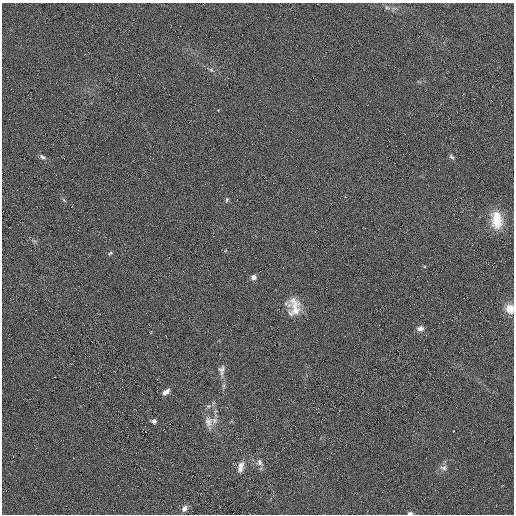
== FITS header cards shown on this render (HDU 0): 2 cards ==
NAXIS1  =                  512
NAXIS2  =                  512

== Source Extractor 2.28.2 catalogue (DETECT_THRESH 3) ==
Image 512 x 512 px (HDU 0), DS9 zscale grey, 1 PNG px = 1 image px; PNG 516 x 516 px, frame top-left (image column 1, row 512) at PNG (2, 3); no overlay
Background -0.00254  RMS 0.009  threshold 0.0269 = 3 sigma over >= 5 px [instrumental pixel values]
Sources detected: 23; all 23 listed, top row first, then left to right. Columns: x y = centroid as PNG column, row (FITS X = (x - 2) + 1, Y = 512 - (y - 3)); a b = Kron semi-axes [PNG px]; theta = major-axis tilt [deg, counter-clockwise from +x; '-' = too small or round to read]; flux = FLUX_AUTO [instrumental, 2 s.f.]
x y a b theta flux
387 7 10 5 -23 1.8
211 70 6 5 - 1.1
42 157 9 5 -34 1.7
451 157 8 5 -44 1.2
64 200 8 3 -45 0.74
227 200 6 5 - 0.98
496 220 22 13 -83 14
110 253 6 4 27 0.83
253 277 5 5 - 2.9
294 307 22 16 -84 11
510 309 10 9 - 6
420 329 8 7 - 2.5
222 370 17 9 90 3.8
166 392 9 5 37 2.9
208 406 5 5 - 1.2
154 421 6 5 - 1.7
208 422 16 11 -78 5.8
13 456 2 2 - 1.3
260 462 10 7 -72 2.6
240 467 15 7 74 3.8
443 468 10 7 -1 2.2
184 508 7 6 - 2.9
410 513 6 4 -6 1.2
At the frame edge (FLAGS 8, measured only in part): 2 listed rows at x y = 510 309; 410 513